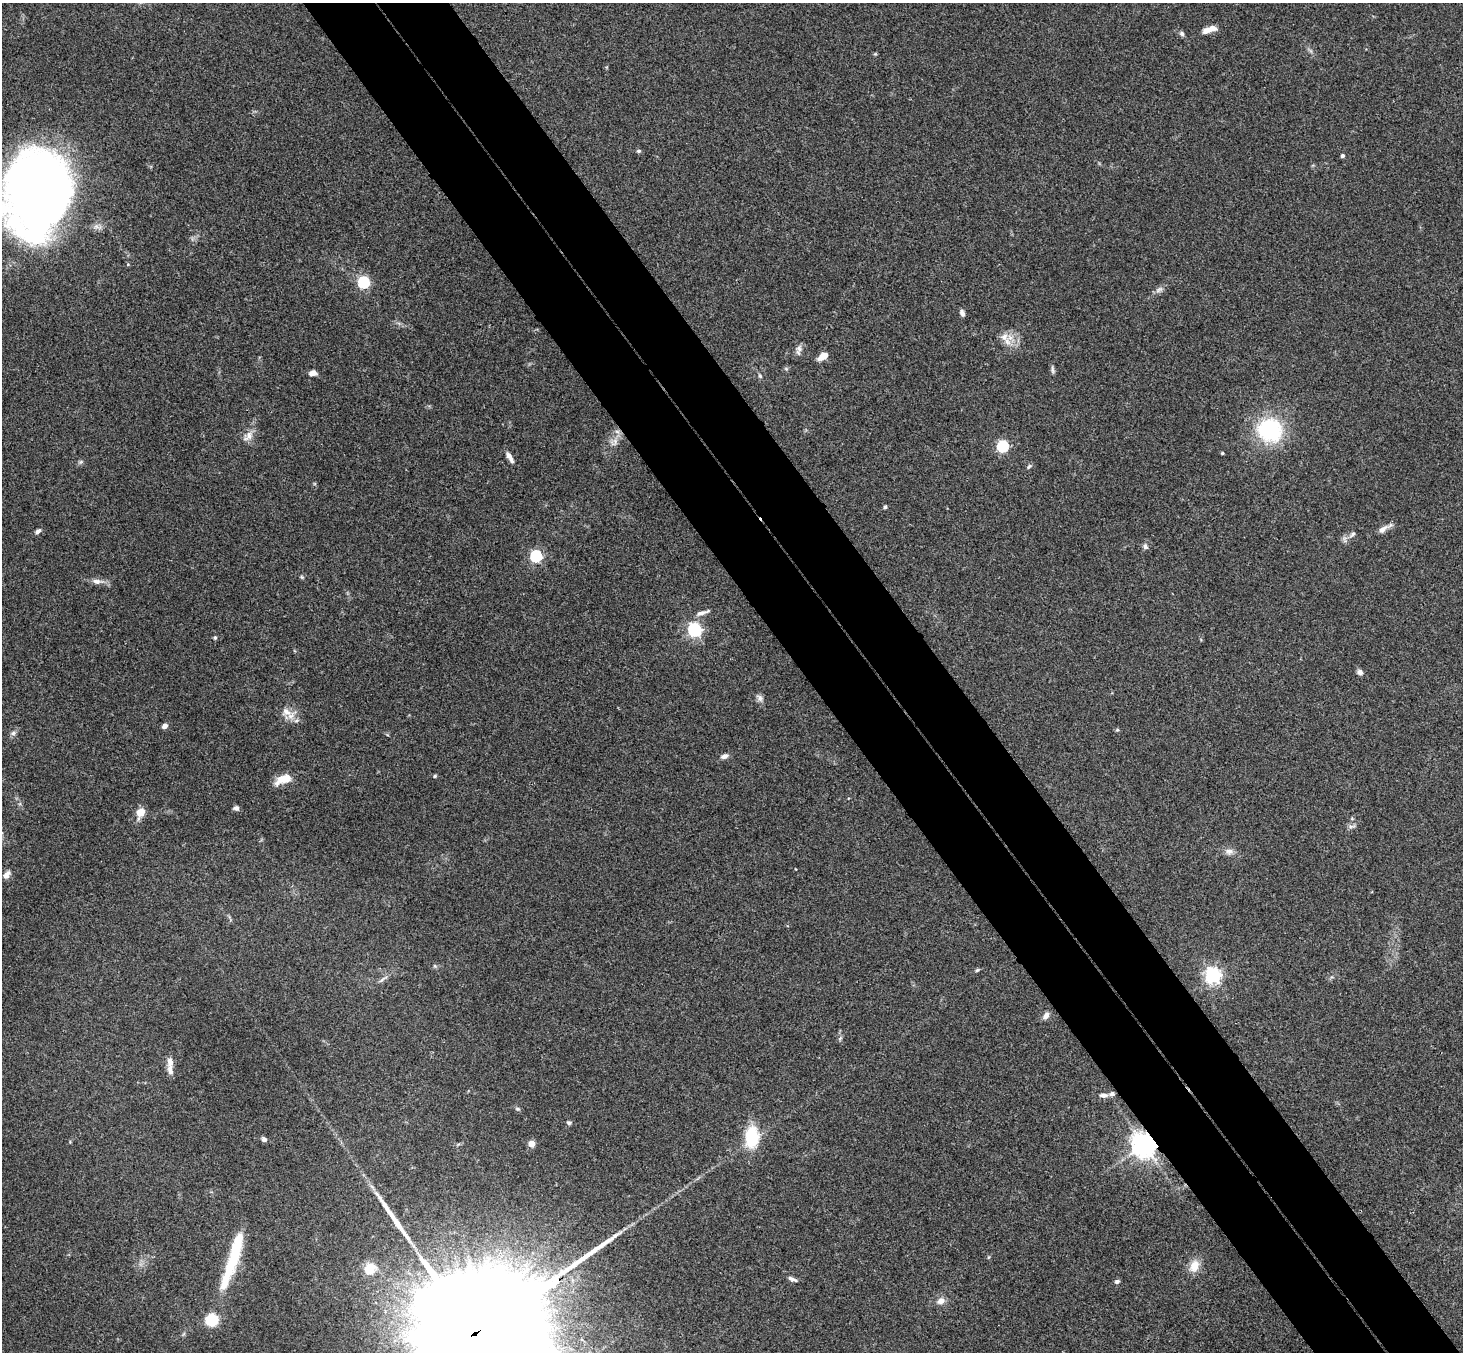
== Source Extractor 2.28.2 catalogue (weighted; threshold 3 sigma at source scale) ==
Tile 6 of 4 x 4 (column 2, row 2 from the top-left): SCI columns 1515-2975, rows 3033-4382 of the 5947 x 5928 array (HDU 1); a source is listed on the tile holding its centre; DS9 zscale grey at full resolution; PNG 1465 x 1354 px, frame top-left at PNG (2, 3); no overlay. Shown black and unused: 10% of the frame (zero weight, under 3 of 4 exposures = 6% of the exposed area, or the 3 px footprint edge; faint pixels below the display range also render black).
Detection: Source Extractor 2.28.2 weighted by HDU 2 'WHT'; one run over the whole footprint, this tile lists its part. Background 0.18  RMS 0.0079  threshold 0.0357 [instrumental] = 3 sigma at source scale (4.5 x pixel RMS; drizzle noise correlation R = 1.50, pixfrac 1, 0.05/0.05 arcsec/px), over >= 5 px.
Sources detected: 74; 1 inside a brighter object's white glare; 1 long thin detection or spike segment (spike, bleed or trail) — not listed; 4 inside a brighter listed object's ellipse — not listed separately; the other 68 listed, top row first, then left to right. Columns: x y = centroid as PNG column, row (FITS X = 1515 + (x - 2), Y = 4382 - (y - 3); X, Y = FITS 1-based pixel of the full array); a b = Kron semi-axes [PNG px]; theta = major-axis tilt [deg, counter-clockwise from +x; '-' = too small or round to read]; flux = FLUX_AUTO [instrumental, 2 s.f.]
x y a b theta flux
1209 30 17 6 20 7.9
1182 34 6 5 - 1.9
639 151 6 4 19 1.2
1342 156 4 4 - 1.9
39 194 83 54 81 680
364 282 6 5 - 110
1159 290 11 6 32 3
962 313 7 5 -67 3.1
1004 337 11 10 - 6.9
799 349 9 6 -64 2.9
823 356 9 5 32 10
1052 370 12 4 -83 1.8
313 373 9 6 9 3.5
760 376 6 4 -46 1.2
1270 430 30 27 -28 64
248 436 16 9 49 6.5
615 442 13 6 63 4.6
1003 446 5 5 - 90
1222 453 4 4 - 0.83
510 457 15 5 -60 4.4
1029 467 7 4 61 1.5
885 507 5 4 - 1.3
1383 529 13 7 43 4.5
38 531 8 5 38 2.3
1353 534 9 5 51 2.1
1145 547 7 6 - 2.3
536 556 5 5 - 97
302 577 6 4 -45 1
97 581 16 7 -2 4.9
702 613 20 5 17 4
694 630 6 6 - 180
215 638 5 4 - 1.1
1360 672 7 6 - 2.8
760 698 11 7 -58 3
286 712 18 11 -18 8.9
164 726 7 6 - 2.8
1117 730 5 4 - 0.93
13 733 6 6 - 2
724 756 9 6 21 3.4
435 776 4 4 - 1
284 779 18 8 19 14
236 808 7 6 - 2.2
140 812 10 8 62 10
1351 826 12 3 10 1.9
1229 851 11 8 -4 4
7 874 12 7 56 3.9
435 966 5 5 - 1.2
977 970 6 4 44 1.1
1213 975 6 6 - 270
383 979 18 3 38 2.6
1046 1016 10 6 56 3.7
840 1038 8 4 53 1.3
170 1070 14 6 -77 4.8
1103 1095 9 5 1 3.6
518 1109 7 5 -15 1.4
569 1123 6 5 - 1.6
752 1137 26 16 88 32
264 1139 6 5 - 2.5
531 1143 4 4 - 16
1144 1144 8 7 - 880
234 1253 65 13 75 39
1194 1266 18 12 66 9.6
370 1269 12 11 - 15
792 1279 11 4 -21 2.5
1117 1281 6 5 - 1.8
941 1301 10 8 24 4.7
212 1320 12 11 - 22
474 1334 118 24 32 90000
Overlapping masked pixels (flux is a lower limit): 2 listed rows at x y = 1144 1144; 474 1334
Isophote crosses this tile's border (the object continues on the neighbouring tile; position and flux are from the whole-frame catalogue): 2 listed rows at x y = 39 194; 474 1334